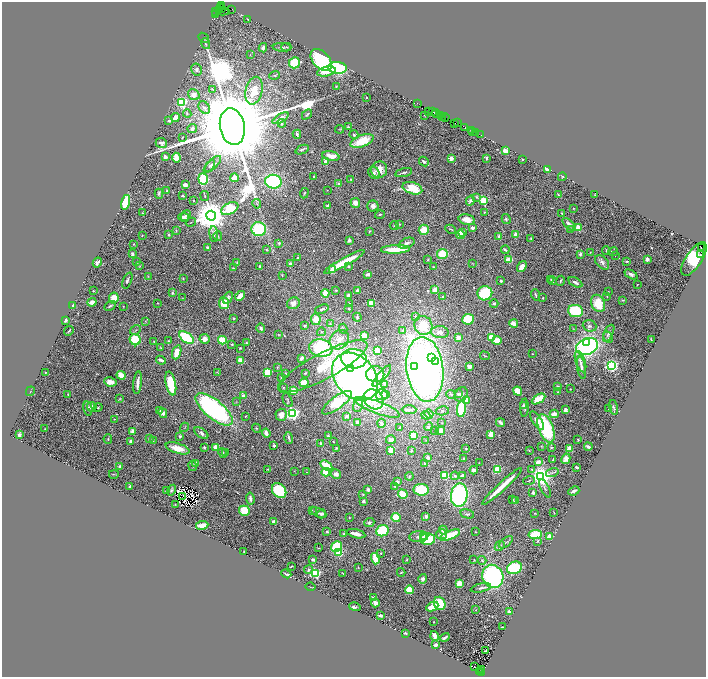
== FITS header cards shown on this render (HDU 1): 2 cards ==
NAXIS1  =                 1408
NAXIS2  =                 1350

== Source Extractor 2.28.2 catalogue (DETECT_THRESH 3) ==
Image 1408 x 1350 px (HDU 1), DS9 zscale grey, zoomed out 1/2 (1 PNG px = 2 x 2 image px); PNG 708 x 679 px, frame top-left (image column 1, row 1350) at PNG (2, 2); each listed source drawn as its Kron ellipse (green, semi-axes under 4 px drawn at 4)
Background 0.885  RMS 0.027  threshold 0.0796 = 3 sigma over >= 5 px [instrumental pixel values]
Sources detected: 597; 49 cannot appear on this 1/2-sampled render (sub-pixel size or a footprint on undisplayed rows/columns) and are neither listed nor drawn; of the other 548, the 500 brightest by FLUX_AUTO listed and drawn (48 fainter detections omitted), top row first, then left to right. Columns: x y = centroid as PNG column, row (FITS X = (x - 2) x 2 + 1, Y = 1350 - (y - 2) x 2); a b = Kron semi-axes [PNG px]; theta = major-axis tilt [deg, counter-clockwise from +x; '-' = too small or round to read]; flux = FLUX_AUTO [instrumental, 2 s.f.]
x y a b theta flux
222 5 2 1 - 120
221 7 2 1 - 280
221 9 2 1 - 690
232 9 2 1 - 100
223 11 7 3 -3 950
216 12 3 2 - 95
215 15 3 2 - 130
248 19 2 1 - 3.8
204 38 6 3 -41 4.3
206 44 5 3 - 7.2
282 47 9 3 -3 12
286 47 5 3 - 6.1
263 48 4 3 - 21
250 55 3 2 - 2.8
321 60 13 8 -47 600
295 63 5 5 - 200
337 68 9 6 -5 410
197 70 6 5 - 19
326 71 9 4 13 67
275 75 5 3 - 7
336 87 2 2 - 4.5
212 89 2 2 - 12
254 91 14 8 76 75
194 95 6 5 - 44
366 97 2 2 - 9.7
182 102 3 3 - 740
417 103 3 1 - 170
204 107 7 5 -58 19
428 111 2 1 - 55
433 112 4 2 - 260
187 113 4 4 - 7.9
436 113 4 3 - 310
307 114 6 3 46 6.9
424 115 2 2 - 4.5
441 115 3 1 - 240
175 118 4 4 - 36
280 118 9 4 31 30
442 118 3 1 - 61
445 118 4 3 - 140
169 121 4 3 - 10
282 123 4 3 - 7.3
455 123 3 1 - 110
457 123 2 1 - 39
232 127 18 12 -78 220000
348 127 3 2 - 4.6
464 127 3 2 - 80
192 129 5 4 - 15
340 129 4 2 - 3.3
471 130 3 1 - 57
473 132 2 1 - 30
475 132 2 1 - 62
297 134 4 2 - 8.6
354 135 4 4 - 8.4
481 135 3 1 - 55
182 137 2 1 - 2.7
362 141 12 5 22 160
161 143 6 5 - 19
302 150 7 2 23 10
505 151 3 3 - 49
331 156 8 4 -10 61
165 157 2 2 - 88
176 158 5 3 - 69
451 158 2 2 - 99
487 158 3 3 - 7.6
522 159 2 2 - 4.6
424 161 5 3 - 12
325 162 3 2 - 130
212 164 11 4 44 17
210 166 6 3 56 7.6
548 169 3 3 - 81
379 170 8 8 - 48
404 172 8 2 15 10
374 173 6 5 - 13
314 177 2 2 - 6.5
562 177 4 4 - 5.3
235 178 4 3 - 76
203 179 5 5 - 200
351 179 2 2 - 5.1
273 182 8 7 - 490
339 184 4 3 - 10
185 185 3 3 - 23
412 188 10 5 -17 150
327 190 2 1 - 2.6
167 191 3 2 - 4.8
304 193 5 3 - 5.3
159 194 5 3 - 9.2
558 195 2 2 - 4.6
595 195 2 2 - 3.4
183 196 2 2 - 6.8
205 196 5 2 - 4.6
477 197 2 2 - 13
194 201 2 2 - 3.9
470 201 5 4 - 13
483 201 3 3 - 380
126 202 7 3 74 200
355 203 5 5 - 39
257 204 5 2 - 5.8
328 206 3 3 - 20
373 206 5 5 - 26
573 208 3 2 - 3.4
230 209 9 5 28 270
484 212 4 3 - 4.2
142 213 3 2 - 2.4
562 213 3 2 - 5.1
380 215 5 2 - 8.2
186 216 6 3 49 11
211 216 5 5 - 15000
183 217 5 4 - 20
506 219 5 4 - 7.9
467 220 8 5 -14 41
191 222 5 3 - 4.8
399 224 3 2 - 3.3
569 224 8 4 -41 35
394 226 4 3 - 3.9
473 228 3 3 - 25
578 228 3 2 - 210
259 229 7 7 - 310
450 229 5 2 - 5.1
424 230 5 5 - 83
571 230 4 3 - 4.5
176 231 4 3 - 5.1
369 231 3 2 - 4.3
462 232 3 3 - 56
214 234 8 4 -83 13
142 235 3 2 - 2.8
169 235 3 2 - 5.4
460 235 4 4 - 38
516 235 2 2 - 90
218 236 4 2 - 4.3
499 237 3 2 - 28
531 238 4 3 - 4.3
349 240 2 2 - 19
279 243 3 3 - 6.1
406 243 8 5 21 18
134 244 3 3 - 3.7
208 248 4 3 - 16
701 248 3 2 - 690
267 249 3 3 - 4.2
395 249 14 3 2 160
505 250 4 2 - 10
606 250 4 3 - 5.2
590 252 2 2 - 2.5
613 252 5 3 - 6.3
132 254 3 2 - 24
442 254 5 5 - 100
580 254 4 3 - 12
615 255 3 2 - 2.4
700 255 2 2 - 180
298 258 2 2 - 12
647 259 3 3 - 24
694 259 19 8 56 770
428 260 2 2 - 5
509 260 4 3 - 78
627 261 3 2 - 7.2
97 262 5 3 - 13
137 262 2 2 - 4.2
237 262 3 3 - 3.3
344 262 23 4 29 140
602 262 9 5 -48 22
473 263 3 2 - 2.6
291 264 3 3 - 28
139 266 3 2 - 2.9
348 266 4 3 - 7.2
260 267 2 2 - 40
433 267 3 2 - 5
522 267 6 4 55 46
233 268 2 2 - 3.3
333 270 4 3 - 56
368 274 4 2 - 30
631 274 7 3 -28 19
282 275 3 2 - 3.5
148 276 4 3 - 4.6
183 279 3 2 - 4.6
551 279 3 2 - 4.9
127 280 8 3 69 11
501 281 3 3 - 6.6
553 281 4 2 - 6.2
561 281 5 2 - 5.8
575 282 7 3 -30 19
637 285 2 2 - 3.3
336 290 3 3 - 4.6
357 290 3 3 - 13
435 290 3 3 - 47
93 291 2 2 - 9.6
608 292 3 2 - 3.1
172 293 4 3 - 5.4
325 293 4 3 - 59
485 293 7 7 - 240
348 295 3 2 - 11
535 295 6 2 -72 6.3
240 296 6 3 45 43
607 296 2 2 - 3.5
443 297 3 3 - 7.9
114 298 5 5 - 79
182 298 4 2 - 2.4
228 298 6 4 59 15
543 298 2 2 - 4.8
622 300 4 3 - 4.8
92 302 4 3 - 34
158 303 3 3 - 2.8
224 303 6 5 - 96
293 303 6 5 - 34
350 303 2 2 - 4.6
371 303 3 2 - 99
598 303 9 6 -65 150
494 304 4 3 - 9.3
72 306 2 2 - 160
110 306 6 3 29 8.4
123 306 2 2 - 3.7
322 309 7 3 21 13
349 309 2 2 - 17
575 311 7 6 - 260
357 317 4 3 - 9.3
416 317 3 3 - 18
233 318 4 3 - 5.3
316 319 5 5 - 84
468 319 6 5 - 190
65 320 3 3 - 12
145 321 3 3 - 4.2
330 324 4 3 - 6.3
514 324 4 3 - 49
423 325 10 9 - 160
304 326 3 3 - 8.7
589 326 7 5 -19 15
261 328 5 3 - 14
573 328 3 2 - 2.9
343 329 5 3 - 7.6
135 330 6 2 31 5.3
69 331 5 1 - 5.1
403 331 2 2 - 31
321 332 4 3 - 6.2
440 332 9 6 -5 41
609 333 9 4 64 15
278 335 2 2 - 3
364 336 4 3 - 60
458 337 3 3 - 54
491 337 4 4 - 88
608 337 6 3 -63 6.8
186 338 8 5 -35 340
205 339 5 4 - 36
651 339 3 2 - 2.4
135 340 6 5 - 230
222 340 4 3 - 150
339 340 10 8 45 64
154 341 3 3 - 4.4
168 341 2 2 - 3.8
497 341 5 3 - 90
587 342 4 3 - 750
246 343 3 2 - 5.1
232 344 3 3 - 4
587 347 11 8 23 1000
160 348 4 3 - 4.7
240 348 2 2 - 2.9
321 348 12 8 -10 490
378 351 4 3 - 110
177 352 7 4 71 82
532 354 2 2 - 4.6
485 356 5 2 - 5.3
302 358 4 3 - 20
432 358 3 3 - 49
354 359 13 9 -4 550
161 360 5 2 - 18
241 361 4 3 - 69
435 362 3 3 - 88
580 362 11 5 -72 26
611 365 3 3 - 1400
323 366 50 13 28 290
415 366 3 3 - 97
469 366 4 3 - 22
277 367 3 2 - 6.6
350 368 3 3 - 160
581 368 11 3 -81 25
425 369 32 18 -83 3500
45 372 2 2 - 2.6
217 372 4 2 - 2.7
268 372 3 3 - 370
286 373 3 3 - 4.6
305 373 3 2 - 5
375 374 9 8 - 130
121 375 5 3 - 46
382 376 13 4 50 96
282 377 2 2 - 32
355 377 27 20 -49 2800
110 382 6 4 -9 40
138 383 11 3 84 44
171 383 12 5 -78 220
304 383 5 3 - 130
385 384 3 3 - 6.1
558 386 2 2 - 31
283 387 3 2 - 4.9
570 389 2 2 - 5.2
30 391 5 3 - 4.7
293 391 3 3 - 82
518 391 5 3 - 83
558 392 2 2 - 13
68 394 3 2 - 3.2
385 394 3 2 - 3.3
451 394 5 3 - 6.4
458 394 2 2 - 17
461 394 7 6 - 20
382 395 5 5 - 32
243 396 3 3 - 32
120 399 4 2 - 3.4
373 399 11 9 -42 160
538 399 7 4 30 110
288 400 7 3 -63 5.8
466 400 3 3 - 87
236 402 3 2 - 2.3
337 403 18 6 36 410
358 405 7 4 77 15
524 405 4 3 - 7.8
92 407 5 4 - 29
98 407 4 3 - 4.6
377 407 24 6 -20 110
614 407 8 2 -75 6.2
88 408 7 3 -78 9.3
524 408 9 3 88 12
214 409 23 9 -40 1200
462 409 8 4 82 300
609 409 2 1 - 2.5
160 410 4 3 - 4.6
409 410 7 3 -3 16
565 410 3 2 - 25
442 411 6 4 12 11
163 413 5 4 - 25
292 413 3 3 - 1600
429 414 5 3 - 12
554 414 4 3 - 43
281 415 6 5 - 38
426 415 4 4 - 31
245 416 2 2 - 8.1
347 416 3 3 - 20
114 419 2 1 - 2.6
537 421 10 4 -57 27
358 422 4 3 - 30
500 422 5 3 - 15
381 423 4 4 - 9.6
442 423 3 3 - 3.7
184 427 5 2 - 3.2
428 427 5 4 - 15
256 428 4 4 - 6
400 428 2 2 - 4.9
546 428 15 7 -70 390
45 429 2 2 - 3.5
133 431 4 4 - 22
434 431 3 2 - 3.2
440 431 5 4 - 37
201 433 8 4 -33 15
266 433 4 3 - 25
491 434 4 3 - 65
19 435 3 3 - 17
413 435 4 4 - 130
180 436 3 3 - 7.8
328 436 4 3 - 10
150 438 4 3 - 6.4
289 438 6 2 -73 9.3
108 439 5 3 - 4.4
578 439 3 2 - 2.9
153 440 3 2 - 3.3
391 440 5 4 - 33
426 440 3 2 - 2.4
130 441 4 3 - 13
333 442 2 2 - 4.4
321 443 4 4 - 11
274 446 2 2 - 14
541 446 3 3 - 3.8
205 447 3 3 - 5
216 447 3 3 - 55
551 447 4 3 - 5.7
588 447 4 2 - 16
178 448 12 5 -16 81
336 448 4 3 - 5.6
466 448 2 2 - 3.9
570 448 4 3 - 56
391 450 3 3 - 71
529 450 3 2 - 2.5
411 451 3 3 - 5.9
225 452 3 2 - 3.8
223 453 5 3 - 8.9
428 457 3 3 - 19
463 459 3 3 - 5.2
566 459 5 4 - 24
553 460 3 2 - 8.7
538 462 3 2 - 77
196 463 2 2 - 92
479 463 2 1 - 2.5
425 464 4 2 - 5.9
119 466 4 3 - 7.6
192 466 5 3 - 5
326 466 6 3 -33 160
577 467 3 2 - 16
267 469 2 2 - 4.2
497 469 3 3 - 300
474 470 4 3 - 24
532 470 4 3 - 6
294 471 3 2 - 2.9
306 472 2 2 - 2.7
326 472 4 4 - 120
552 473 6 2 16 6.5
114 474 5 2 - 3.7
336 474 5 5 - 28
409 476 4 3 - 5.1
444 476 4 4 - 170
455 476 4 3 - 9.6
462 476 4 3 - 20
541 476 4 4 - 5700
529 480 6 2 18 4.7
397 482 4 3 - 10
130 486 2 2 - 29
395 486 3 3 - 3.2
502 486 27 3 43 120
545 488 10 2 -62 7.7
172 490 5 4 - 8
368 490 2 2 - 61
421 490 8 5 -6 210
166 491 2 2 - 9.8
279 491 8 6 -50 280
574 491 6 2 23 11
533 493 2 2 - 45
403 494 5 3 - 160
363 495 3 3 - 3.9
459 495 12 8 83 910
183 496 2 1 - 3.8
250 499 6 3 -81 19
512 499 2 2 - 3.7
516 500 4 3 - 8.7
363 501 3 3 - 11
175 504 3 2 - 2.8
244 511 5 5 - 140
312 511 3 2 - 3.4
554 512 3 2 - 2.3
318 513 8 3 -24 13
535 513 2 2 - 2.5
322 514 4 4 - 11
467 514 7 4 -12 11
426 516 3 2 - 24
349 517 3 2 - 2.5
396 517 4 3 - 140
274 522 4 3 - 39
369 522 5 3 - 11
202 525 6 3 9 78
443 530 4 3 - 26
382 531 6 5 - 250
327 532 2 2 - 14
476 532 2 1 - 3.5
344 534 4 3 - 7.3
356 534 9 3 -13 46
442 534 5 5 - 16
535 534 7 4 10 150
450 535 11 4 22 180
419 537 9 5 4 17
423 537 2 2 - 13
549 537 3 3 - 79
427 539 7 6 - 180
538 541 4 3 - 5.4
506 542 8 2 38 8.7
500 546 5 4 - 8.8
336 547 6 5 - 230
319 548 2 2 - 2.4
244 552 2 1 - 2.6
339 553 4 4 - 87
381 553 3 3 - 3.3
375 559 6 3 -74 160
313 560 3 3 - 10
407 560 2 2 - 3.9
474 560 2 1 - 2.6
482 560 4 4 - 8.6
291 566 3 1 - 3.4
358 567 3 2 - 3.7
514 568 8 6 20 380
308 570 4 3 - 9.4
401 572 4 3 - 5
316 573 3 3 - 630
286 574 5 2 - 7.4
343 574 3 2 - 3.8
493 576 12 10 -69 870
423 579 5 4 - 20
459 583 4 3 - 93
311 587 5 1 - 2.6
481 588 10 3 13 14
409 590 4 4 - 100
373 598 2 2 - 42
375 603 4 4 - 23
440 603 7 5 -70 150
355 607 6 3 -14 9.3
432 607 6 3 26 120
476 610 3 2 - 3.1
509 612 3 2 - 50
380 615 4 2 - 17
434 622 2 2 - 7.6
502 627 3 2 - 5.7
405 633 3 2 - 5.4
435 636 5 3 - 24
445 637 5 2 - 11
436 645 3 2 - 16
485 651 3 2 - 2.9
474 667 2 1 - 2.2
481 670 2 2 - 370
480 671 2 1 - 130
482 672 2 2 - 420
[48 fainter detections neither listed nor drawn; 49 sub-pixel or undisplayed-footprint detections neither listed nor drawn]